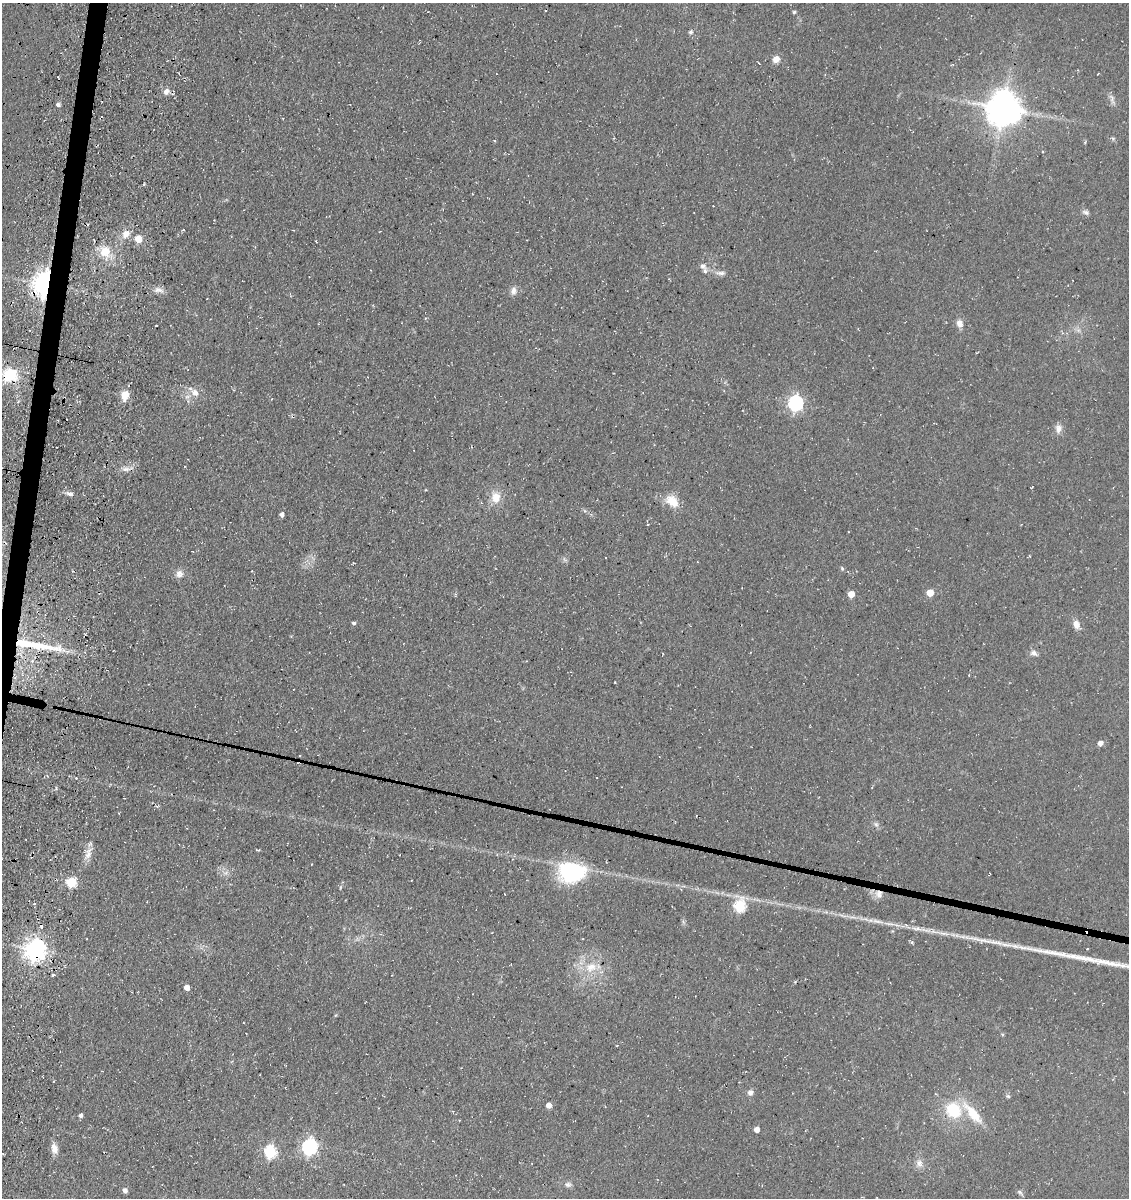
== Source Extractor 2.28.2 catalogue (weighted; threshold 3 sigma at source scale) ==
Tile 7 of 4 x 4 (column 3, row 2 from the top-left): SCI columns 2602-3728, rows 2542-3737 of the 5093 x 5080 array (HDU 1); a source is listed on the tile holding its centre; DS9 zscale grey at full resolution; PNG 1131 x 1200 px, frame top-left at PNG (2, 3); no overlay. Shown black and unused: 1% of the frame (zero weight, under 3 of 4 exposures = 11% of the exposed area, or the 3 px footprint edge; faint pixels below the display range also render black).
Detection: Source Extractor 2.28.2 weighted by HDU 2 'WHT'; one run over the whole footprint, this tile lists its part. Background 0.068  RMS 0.009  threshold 0.0407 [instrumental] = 3 sigma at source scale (4.5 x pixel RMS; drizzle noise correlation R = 1.50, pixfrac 1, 0.05/0.05 arcsec/px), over >= 5 px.
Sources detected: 84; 3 too faint to see at this stretch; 2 cosmic-ray / hot-pixel residue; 1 long thin detection or spike segment (spike, bleed or trail) — not listed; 3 inside a brighter listed object's ellipse — not listed separately; the other 75 listed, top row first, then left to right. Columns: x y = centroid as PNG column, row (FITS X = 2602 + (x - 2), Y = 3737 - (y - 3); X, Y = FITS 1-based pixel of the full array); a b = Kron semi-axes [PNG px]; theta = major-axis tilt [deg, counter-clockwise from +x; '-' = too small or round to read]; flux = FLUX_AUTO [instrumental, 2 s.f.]
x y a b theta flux
794 12 4 3 - 1.5
691 32 5 5 - 2.1
776 59 8 7 - 6.3
759 63 4 2 - 0.7
952 65 5 3 - 0.88
166 91 10 7 57 4.3
1112 99 17 5 -71 4
58 105 5 4 - 2.7
1004 109 12 10 -26 2200
1113 139 6 5 - 1.5
1085 142 5 4 - 1
144 184 4 3 - 0.9
1086 212 10 6 -15 2.6
183 230 4 3 - 0.97
126 234 11 8 45 8.3
138 239 5 5 - 20
105 252 20 14 -50 19
703 266 10 8 -27 3.7
720 273 17 6 -2 4.8
45 285 8 6 81 1000
158 290 13 7 -10 4.9
513 291 11 8 83 4.7
960 324 9 8 - 6
10 375 19 17 28 33
195 392 13 9 -30 7.7
125 395 11 8 80 11
188 401 6 4 -71 1.4
795 403 7 6 - 240
1058 429 13 8 89 5.4
126 469 12 6 0 4.5
1032 487 3 2 - 0.7
70 494 10 5 -8 3.5
496 497 14 12 -86 13
672 501 20 13 -40 15
585 511 6 4 -44 1.4
282 514 5 5 - 2.8
648 524 3 3 - 0.91
1029 556 4 2 - 0.95
842 568 6 4 -69 1.3
179 574 10 9 - 5.6
930 593 5 5 - 18
851 594 5 5 - 13
354 623 4 4 - 1.7
1076 624 11 8 -70 6.3
1034 653 9 6 -28 3.8
32 661 5 5 - 2.5
615 682 3 2 - 0.73
1100 743 5 4 - 5
76 778 4 3 - 0.84
876 824 8 6 -39 2.6
258 850 4 3 - 1.2
88 853 19 9 69 7.9
571 872 31 23 -2 75
71 882 5 5 - 60
879 894 12 11 - 7
34 904 4 3 - 1.4
740 906 7 6 - 78
35 950 8 7 - 660
591 967 18 14 27 18
187 988 5 4 - 6.3
617 1045 4 2 - 0.72
750 1093 8 7 - 3.6
1008 1096 6 5 - 1.5
549 1105 4 4 - 6.9
953 1110 20 18 -53 37
973 1113 39 12 -49 24
81 1115 5 5 - 2.4
757 1129 4 4 - 6.5
309 1147 7 6 - 220
54 1149 13 8 -77 6.7
270 1152 6 6 - 100
919 1163 12 9 -75 5.6
568 1185 9 6 -23 3.1
125 1191 5 4 - 3.9
1020 1192 10 4 -42 1.9
Overlapping masked pixels (flux is a lower limit): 4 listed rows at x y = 45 285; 10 375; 879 894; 35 950